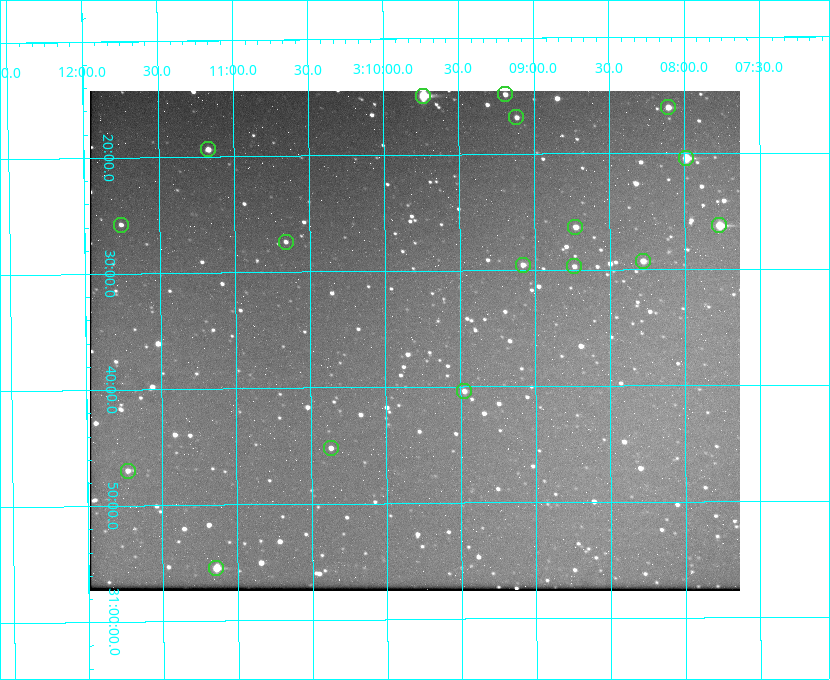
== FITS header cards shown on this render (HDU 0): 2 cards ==
NAXIS1  =                  650 / Width of table row in bytes
NAXIS2  =                  500 / Number of rows in table

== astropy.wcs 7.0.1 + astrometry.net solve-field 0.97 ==
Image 650 x 500 px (HDU 0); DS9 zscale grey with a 90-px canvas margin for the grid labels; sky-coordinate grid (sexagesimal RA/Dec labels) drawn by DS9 from the SOLVED WCS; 17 Tycho-2 reference stars matched to detected sources circled (green)
Header WCS: none
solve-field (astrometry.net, Tycho-2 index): SOLVED blind (the file carries no WCS)
Solved WCS: RA---TAN-SIP/DEC--TAN-SIP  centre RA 03:09:48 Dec +30:36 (47.45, +30.60 deg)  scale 5.17 arcsec/px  FOV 56.0' x 43.1'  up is -180 deg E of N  parity flipped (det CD > 0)
(file carries no celestial WCS; the grid is the blind solution)
Tycho-2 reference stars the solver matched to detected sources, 17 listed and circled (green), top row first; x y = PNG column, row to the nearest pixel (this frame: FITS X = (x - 90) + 1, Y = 500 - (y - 91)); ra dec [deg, ICRS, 3 dp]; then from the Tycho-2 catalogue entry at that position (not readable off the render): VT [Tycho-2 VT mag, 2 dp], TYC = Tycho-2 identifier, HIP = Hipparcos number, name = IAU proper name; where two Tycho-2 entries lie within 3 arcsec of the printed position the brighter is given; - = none
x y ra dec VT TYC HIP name
505 94 47.298 +30.248 11.74 2340-1527-1 - -
423 96 47.434 +30.249 8.84 2340-1699-1 - -
668 107 47.027 +30.268 10.45 2339-1565-1 - -
516 117 47.279 +30.281 11.50 2340-853-1 - -
208 149 47.792 +30.323 11.52 2340-1736-1 - -
686 158 46.997 +30.341 9.26 2339-1426-1 - -
121 225 47.939 +30.430 12.78 2340-1376-1 - -
719 225 46.942 +30.437 9.50 2339-1638-1 - -
575 227 47.182 +30.439 11.33 2339-1340-1 - -
286 242 47.665 +30.457 11.70 2340-1064-1 - -
643 261 47.070 +30.488 10.91 2339-1082-1 - -
523 265 47.270 +30.492 11.72 2340-1534-1 - -
574 266 47.184 +30.495 11.78 2339-1503-1 - -
464 391 47.369 +30.674 11.68 2340-1714-1 - -
331 448 47.592 +30.753 11.61 2340-1087-1 - -
128 471 47.932 +30.783 11.54 2340-1498-1 - -
216 568 47.785 +30.924 10.11 2340-1700-1 - -